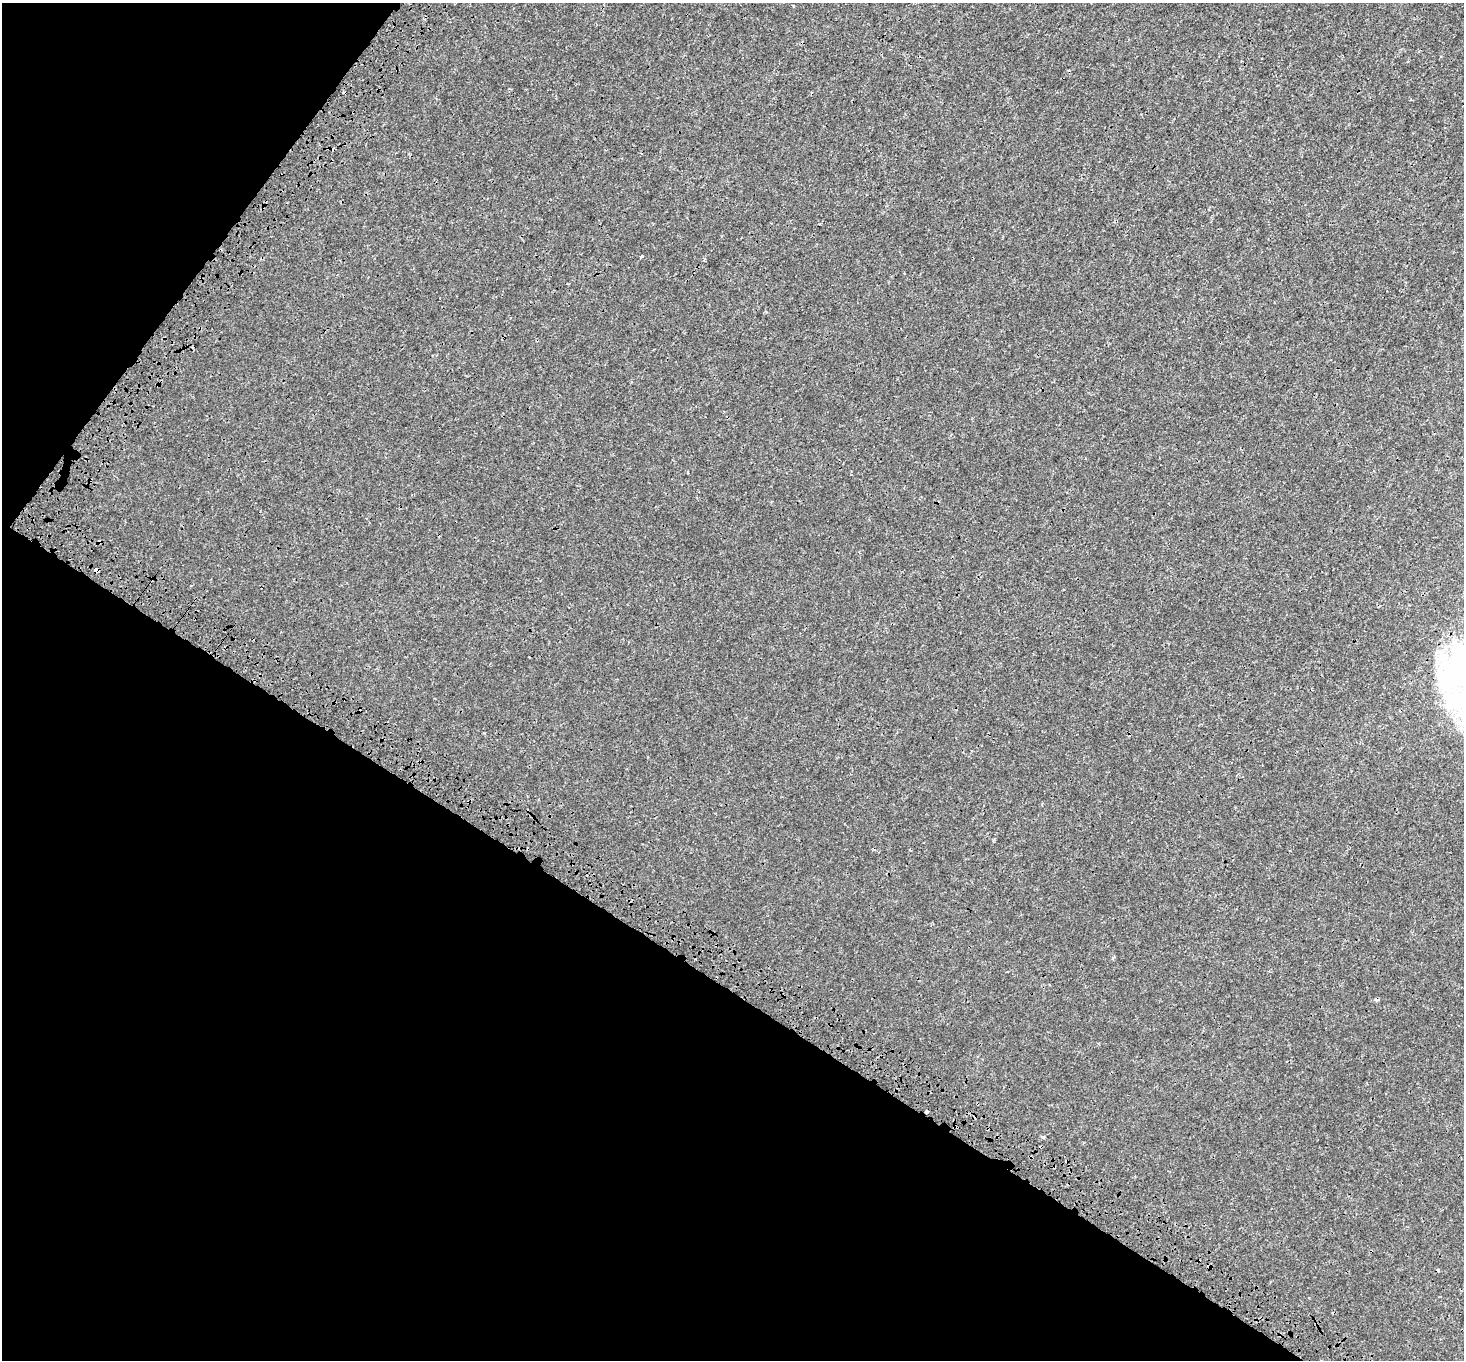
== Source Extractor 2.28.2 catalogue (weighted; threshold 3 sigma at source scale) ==
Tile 9 of 4 x 4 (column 1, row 3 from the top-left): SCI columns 128-1589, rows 1696-3053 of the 6112 x 6170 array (HDU 1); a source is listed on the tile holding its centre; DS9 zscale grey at full resolution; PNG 1466 x 1362 px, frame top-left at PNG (2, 3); no overlay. Shown black and unused: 33% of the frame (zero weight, under 3 of 4 exposures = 9% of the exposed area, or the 3 px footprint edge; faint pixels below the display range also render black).
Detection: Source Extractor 2.28.2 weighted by HDU 2 'WHT'; one run over the whole footprint, this tile lists its part. Background 6.76e-04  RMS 0.0014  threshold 0.0063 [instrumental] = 3 sigma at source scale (4.5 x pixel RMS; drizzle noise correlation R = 1.50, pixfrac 1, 0.0396/0.0396 arcsec/px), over >= 5 px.
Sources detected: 6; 2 cosmic-ray / hot-pixel residue — not listed; the other 4 listed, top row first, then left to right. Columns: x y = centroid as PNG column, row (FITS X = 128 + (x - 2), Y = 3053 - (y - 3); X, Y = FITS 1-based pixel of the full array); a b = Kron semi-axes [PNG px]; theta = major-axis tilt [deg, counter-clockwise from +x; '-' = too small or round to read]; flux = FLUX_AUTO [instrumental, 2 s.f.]
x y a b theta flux
642 256 4 3 - 0.17
96 570 5 4 - 1.4
927 1112 3 3 - 0.6
1042 1137 3 3 - 0.4
Overlapping masked pixels (flux is a lower limit): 2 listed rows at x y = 96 570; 927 1112